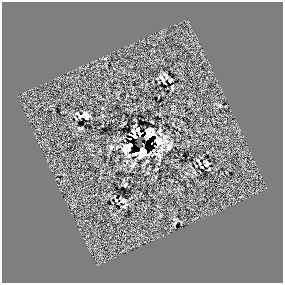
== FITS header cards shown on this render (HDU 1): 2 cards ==
NAXIS1  =                  281 /
NAXIS2  =                  281 /

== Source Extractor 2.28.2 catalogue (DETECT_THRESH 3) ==
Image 281 x 281 px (HDU 1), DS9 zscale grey, 1 PNG px = 1 image px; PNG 285 x 285 px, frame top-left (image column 1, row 281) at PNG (2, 2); no overlay
Background 0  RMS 35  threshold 105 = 3 sigma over >= 5 px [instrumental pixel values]
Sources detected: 33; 5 with non-positive FLUX_AUTO (blend fragments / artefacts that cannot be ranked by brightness) are not listed; the other 28 listed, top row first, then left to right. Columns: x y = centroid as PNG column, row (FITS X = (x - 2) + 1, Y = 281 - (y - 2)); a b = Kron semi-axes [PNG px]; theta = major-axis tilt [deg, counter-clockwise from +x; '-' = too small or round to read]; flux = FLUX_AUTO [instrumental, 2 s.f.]
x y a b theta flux
105 58 5 3 - 2100
166 77 6 3 -54 5300
162 79 9 3 -57 7600
170 81 4 3 - 1900
172 87 4 3 - 2400
220 105 5 5 - 2800
83 114 6 3 50 6200
80 116 7 3 -52 2800
76 118 14 4 -88 3500
86 118 7 5 68 4500
134 126 4 2 - 2400
138 129 4 3 - 6300
160 132 10 4 -83 5400
139 134 4 3 - 3400
135 136 8 4 -63 16000
111 147 9 7 45 7800
125 150 7 4 -44 9600
159 153 15 8 60 19000
127 162 5 3 - 2900
199 162 7 3 -61 5800
206 164 6 4 -85 7100
133 165 13 5 44 7700
202 167 3 2 - 2200
125 185 4 2 - 2600
116 199 6 3 -62 5400
123 201 6 5 - 10000
125 206 8 3 31 4700
176 219 8 4 -12 4900
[5 non-positive-flux detections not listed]